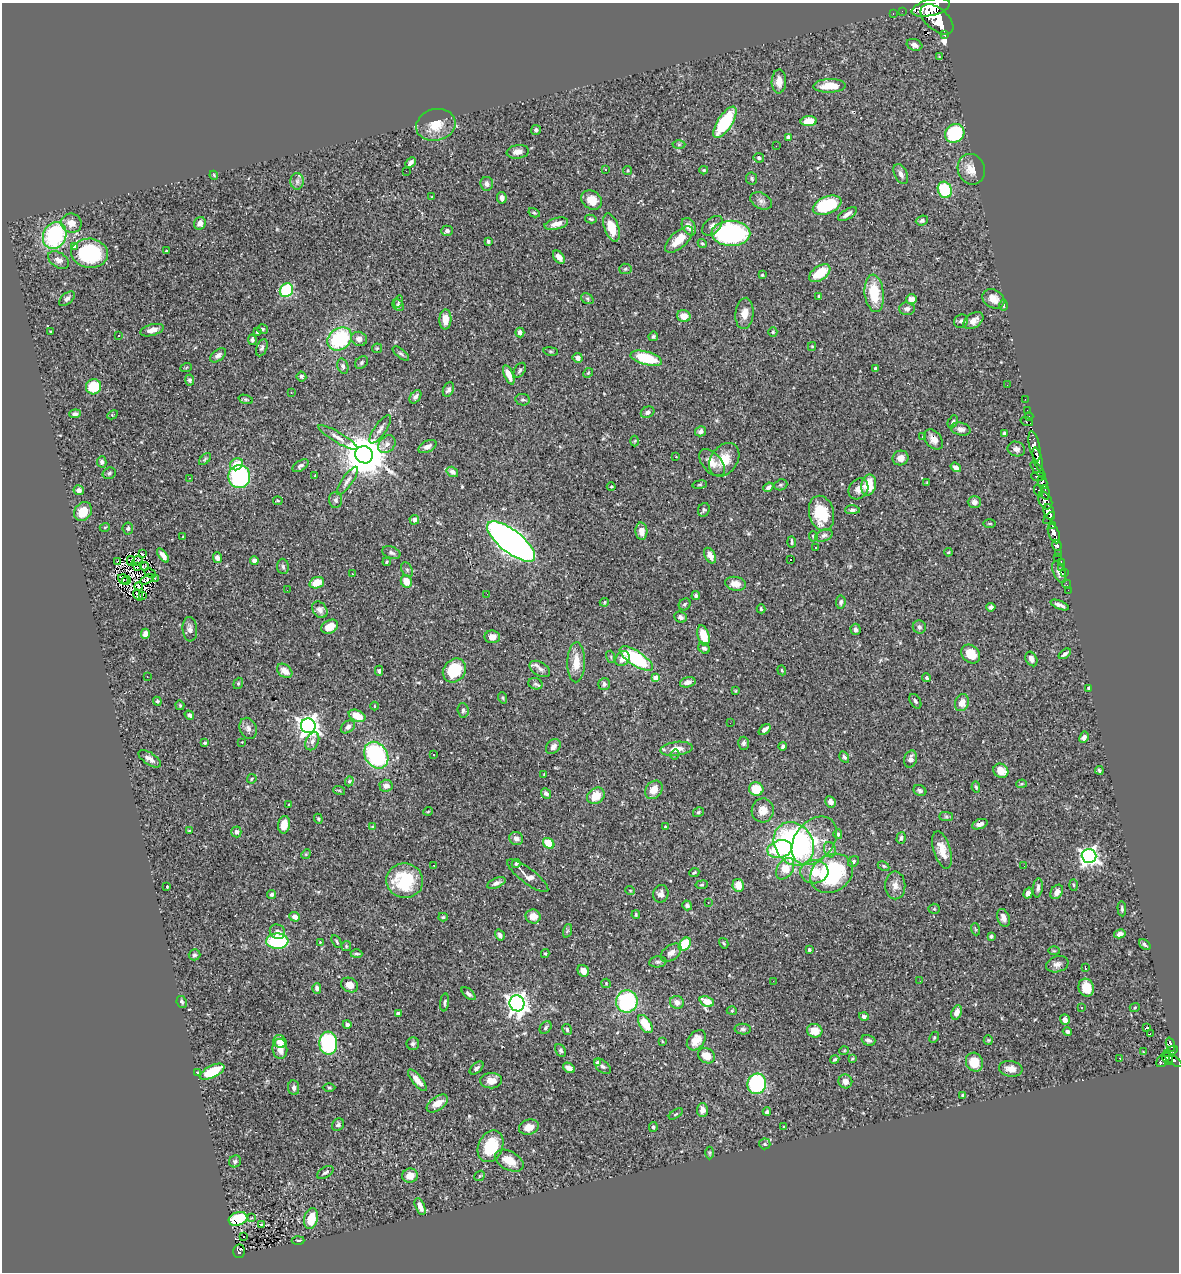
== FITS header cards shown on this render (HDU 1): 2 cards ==
NAXIS1  =                 1177
NAXIS2  =                 1270

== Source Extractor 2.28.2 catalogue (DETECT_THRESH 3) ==
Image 1177 x 1270 px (HDU 1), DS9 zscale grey, 1 PNG px = 1 image px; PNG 1181 x 1274 px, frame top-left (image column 1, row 1270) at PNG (2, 3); each listed source drawn as its Kron ellipse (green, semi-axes under 4 px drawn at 4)
Background 0.834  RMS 0.025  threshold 0.0739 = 3 sigma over >= 5 px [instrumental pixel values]
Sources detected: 474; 3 with non-positive FLUX_AUTO (blend fragments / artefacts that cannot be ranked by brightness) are neither listed nor drawn; the other 471 listed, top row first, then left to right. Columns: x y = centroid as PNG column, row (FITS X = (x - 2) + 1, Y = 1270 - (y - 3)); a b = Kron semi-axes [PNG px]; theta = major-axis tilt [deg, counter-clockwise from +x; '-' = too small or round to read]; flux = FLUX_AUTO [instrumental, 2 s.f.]
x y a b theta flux
931 7 20 8 14 5400
902 11 2 2 - 7
893 14 3 2 - 17
937 19 19 11 -40 5800
945 35 3 3 - 92
914 45 8 5 -19 7.3
939 57 4 4 - 1.5
779 82 12 7 89 14
829 86 16 7 2 29
809 121 8 5 4 31
725 122 18 7 57 99
436 125 20 16 15 32
536 130 5 5 - 4.2
955 133 10 9 - 110
788 137 4 4 - 5.4
679 144 6 4 1 2.9
776 146 2 2 - 18
518 152 11 7 7 11
759 158 5 4 - 3.5
410 163 6 4 43 5.9
971 169 15 13 -70 20
605 170 3 3 - 1.8
704 170 4 3 - 2
406 171 3 2 - 1.5
628 171 4 4 - 2
901 174 10 6 -65 7.5
214 175 4 3 - 1.9
752 178 6 5 - 3
297 181 8 6 90 5.8
487 184 7 6 - 7.3
945 190 8 7 - 79
432 197 3 2 - 1.3
502 198 6 5 - 6.9
592 200 11 9 -34 21
761 201 11 7 -28 6.9
827 205 15 8 22 100
534 213 6 4 -29 2.4
847 214 10 5 30 7.9
591 219 6 3 -13 2.2
922 220 6 4 23 3
71 223 10 9 - 17
200 223 6 5 - 11
556 224 12 5 14 13
712 226 12 7 42 7.9
689 227 9 6 -61 12
611 228 14 7 -71 35
447 231 6 5 - 4.7
731 233 19 12 -1 300
55 235 14 11 64 170
679 240 17 8 43 27
488 241 3 3 - 3.2
702 244 5 4 - 2.2
75 247 3 3 - 22
166 251 3 2 - 1.3
90 253 18 14 -7 140
559 257 7 5 -52 9.5
58 260 11 7 -32 9.8
625 269 6 5 - 2.8
820 273 12 7 35 39
762 275 3 3 - 1.6
286 290 7 6 - 94
874 293 19 9 -84 55
819 296 3 3 - 2.8
67 299 9 5 40 6.4
587 299 7 5 -31 2.9
912 299 5 5 - 11
993 299 11 9 -29 16
398 301 6 4 75 2.5
398 305 6 5 - 3.1
1004 305 6 3 -90 2
907 309 8 6 -3 5.8
744 313 15 9 84 16
684 316 7 6 - 19
445 319 10 6 88 19
961 321 7 6 - 5.4
973 321 11 7 34 14
263 329 5 5 - 2.8
152 330 12 5 15 13
51 332 3 3 - 1.8
257 332 4 4 - 1.8
520 332 5 4 - 7.3
773 332 4 4 - 2
118 336 3 3 - 3.2
653 336 5 4 - 3.1
340 339 13 10 37 140
359 339 8 7 - 9.1
252 340 5 4 - 3.9
812 346 4 4 - 1.7
262 348 9 5 68 4.2
377 348 5 4 - 2.2
551 351 7 3 -8 2.1
401 354 10 4 -38 3.5
218 355 9 5 38 5.7
578 358 5 5 - 8.3
646 358 16 6 -15 75
362 362 7 5 48 3.6
343 366 8 5 -73 4
186 368 6 3 21 1.7
875 368 4 3 - 3.7
520 370 8 5 60 3.3
588 373 5 4 - 2.2
509 375 10 4 -67 14
301 376 5 5 - 3.2
190 380 5 4 - 3.2
1007 385 3 2 - 1.4
94 387 8 7 - 41
448 390 7 5 64 5
291 393 2 2 - 1.2
415 397 7 5 54 5
246 399 7 3 -18 2.3
1025 399 2 2 - 9.6
523 400 7 5 -10 3.5
1027 410 2 2 - 9.6
647 412 7 5 29 5.2
75 414 6 4 5 4
112 415 5 3 - 1.5
1029 417 5 3 - 22
953 422 7 4 63 3.3
1027 422 6 3 -20 94
380 429 17 6 55 7.5
961 429 10 6 -13 7.7
701 431 5 5 - 5.9
1004 433 4 3 - 3
922 436 3 2 - 1.5
338 437 22 5 -31 11
934 439 11 8 -50 11
635 441 5 3 - 1.5
387 444 10 7 46 8.6
427 446 10 5 27 7.8
1034 446 15 5 -78 1600
1016 449 9 7 -19 5.9
364 455 9 8 - 6200
676 457 2 2 - 1.1
900 458 8 7 - 10
205 459 7 4 46 2.8
1038 459 12 4 -76 1300
724 460 18 13 55 29
102 462 5 4 - 4.9
712 462 16 9 -47 17
236 464 7 5 31 35
300 466 9 5 33 4.7
956 467 5 4 - 8.1
1038 470 10 4 -51 550
452 472 6 4 -34 6.6
109 473 7 5 19 3.3
315 476 3 2 - 1.1
1038 476 7 4 -1 620
239 477 11 11 - 170
190 478 2 2 - 1.1
347 481 17 5 55 7.2
1043 482 6 5 - 660
927 483 3 2 - 1.3
700 485 7 3 9 2
781 485 7 5 19 3.2
869 485 10 7 77 38
611 487 4 3 - 1.4
768 487 5 4 - 4.5
858 489 11 9 52 12
79 490 5 5 - 7.9
1038 490 6 3 -66 190
1046 493 7 3 -81 370
336 500 8 6 -88 4.3
1045 500 9 6 -62 1100
278 501 4 3 - 2
974 502 6 5 - 5.4
704 510 7 6 - 3.7
852 510 7 4 3 3.9
83 511 10 8 49 30
1049 512 8 5 -69 2300
821 513 18 12 -76 67
1049 518 7 4 47 1300
414 520 5 5 - 5.1
990 523 6 3 0 1.9
1053 525 4 3 - 460
105 527 5 3 - 1.4
128 528 6 5 - 4.1
641 531 8 6 -86 13
1054 534 10 5 -67 1500
824 535 9 5 22 4.5
813 536 5 4 - 2.5
183 537 3 2 - 1.1
511 541 29 11 -38 1300
792 542 6 2 -86 2.5
1057 545 6 4 -67 350
815 547 3 2 - 3.2
948 552 4 3 - 1.8
391 553 9 6 -20 4.5
1059 553 3 3 - 88
142 554 3 2 - 1.6
163 555 8 4 -53 8.3
710 556 8 5 -60 11
217 558 5 4 - 10
1058 558 3 2 - 6.7
790 559 3 3 - 4.2
117 561 2 2 - 1.3
131 561 5 2 - 0.41
137 561 6 2 40 1.1
254 561 4 4 - 8.8
387 562 4 3 - 2
1061 562 4 3 - 45
138 566 3 2 - 1.8
283 566 8 6 -85 3.9
145 567 4 3 - 1.5
1062 567 2 2 - 5.7
407 570 8 5 -63 3.5
1059 572 11 6 -68 9
1064 572 2 2 - 12
150 573 6 2 -27 1.5
352 574 3 3 - 15
123 579 5 2 - 2
147 579 8 3 29 0.62
155 579 3 2 - 0.82
126 580 5 2 - 0.35
406 581 6 5 - 26
317 583 7 5 20 27
735 584 10 7 -12 12
1066 584 5 2 - 13
139 586 4 3 - 3
287 590 3 2 - 3.2
1068 590 2 2 - 4.1
487 594 2 2 - 3.6
138 595 6 3 -52 0.71
143 595 2 2 - 230
696 596 4 4 - 3.1
604 602 5 4 - 2
841 602 7 5 83 4.1
685 604 6 5 - 3.4
1060 605 10 3 -22 6.7
991 607 5 4 - 4.1
761 609 4 3 - 2.4
320 610 9 7 -54 7.6
680 617 6 5 - 5.5
330 627 9 6 28 17
919 627 6 6 - 3.9
190 629 12 7 -86 7.8
855 629 6 5 - 4.6
145 634 5 4 - 8.7
704 636 11 5 -74 37
492 637 8 6 -1 12
704 648 6 5 - 4.8
971 654 10 8 -47 31
1065 654 7 4 36 5.2
611 657 6 3 -73 1.7
636 658 19 7 -33 130
622 659 8 6 53 12
1031 659 8 5 -62 6.8
576 662 20 9 89 25
540 669 11 7 -31 7
454 670 13 10 49 70
782 670 5 4 - 1.8
285 671 8 6 -40 18
379 671 5 3 - 2.6
147 676 2 2 - 0.9
655 678 4 4 - 27
927 678 4 4 - 3.2
688 682 8 5 16 6.9
238 683 6 4 70 2.3
535 684 7 5 -21 3.9
604 684 6 5 - 5
1089 688 3 3 - 2.3
735 691 3 2 - 1.6
503 698 6 3 -71 2.1
157 701 4 4 - 2.7
915 701 8 5 -58 3.7
962 703 9 6 67 14
180 705 5 4 - 2.1
374 706 4 3 - 1.2
463 710 7 5 -85 3.8
189 715 5 4 - 4.3
357 716 9 5 -25 31
730 723 2 2 - 2.4
308 726 7 7 - 1100
348 727 8 5 37 6.2
248 728 11 8 -68 7.1
765 730 7 4 38 7.7
1084 737 6 4 63 5.5
312 741 9 6 64 6.8
242 742 2 2 - 1.1
205 743 4 3 - 2.3
744 743 6 5 - 4.5
783 746 4 3 - 3.6
553 747 8 6 49 7.2
676 749 16 7 7 17
376 755 14 11 -56 190
433 755 3 2 - 1.9
675 755 5 3 - 2.8
844 757 6 4 -60 3
150 759 13 6 -34 9
910 759 9 6 73 8
1099 770 4 3 - 2.8
1001 771 8 6 -37 23
544 774 3 2 - 1.2
252 779 5 4 - 2.1
349 781 5 4 - 2.5
1021 784 5 4 - 2.2
386 786 6 6 - 9.2
976 787 5 3 - 2.1
756 789 7 7 - 37
339 790 6 3 -19 1.7
654 790 10 8 52 19
920 791 7 5 -28 4.4
546 794 6 4 -49 5
596 796 9 7 37 28
831 802 6 5 - 9.9
289 805 3 2 - 2
763 810 12 11 - 16
428 811 5 3 - 1.4
699 812 6 4 31 2.9
946 817 7 4 -1 2.6
318 819 5 4 - 2
980 824 8 4 21 6.5
284 825 9 6 79 16
372 827 4 3 - 1.5
665 827 3 2 - 2.1
189 831 3 3 - 1.8
236 832 5 5 - 5.2
838 834 5 4 - 4.9
516 838 7 6 - 8.6
901 838 6 4 74 3.9
814 841 27 19 51 64
549 843 6 5 - 37
794 844 23 19 -56 390
780 849 12 8 12 93
830 850 8 6 -72 5.1
942 850 19 8 -73 23
306 854 5 4 - 1.9
1089 856 7 7 - 730
853 861 6 5 - 3.2
516 863 4 4 - 4.5
434 865 3 2 - 2
884 866 6 4 -27 2.3
1024 866 2 2 - 1.1
785 869 12 7 57 32
694 872 5 3 - 2.3
814 872 14 11 2 33
832 873 22 18 33 180
528 876 25 7 -37 17
405 881 18 17 - 92
496 883 10 4 23 6
702 885 6 3 9 1.8
738 885 6 6 - 20
895 885 14 10 -90 12
1074 885 6 4 -88 1.9
167 887 3 2 - 1.6
1038 888 9 5 82 5.8
630 890 5 3 - 1.4
1057 892 8 6 56 8.8
1028 893 5 4 - 7.9
272 894 4 4 - 3.1
661 894 9 7 74 8.1
708 903 3 2 - 1.8
687 905 5 4 - 3.7
934 909 5 5 - 2.1
1122 909 8 4 -86 3.2
636 915 4 3 - 2.3
533 916 7 7 - 16
295 917 5 4 - 11
443 917 5 4 - 2
1003 918 9 6 -70 9.5
975 929 6 4 -71 1.9
567 931 7 4 71 2.9
277 932 8 7 - 9.5
1120 934 6 4 11 6.5
500 935 6 4 -57 4.8
991 936 4 4 - 3
277 941 11 7 -1 130
337 941 7 3 -60 1.9
320 942 4 3 - 1.2
724 943 5 4 - 1.9
685 944 7 5 53 51
1145 945 6 4 -40 3.1
346 946 5 4 - 2.1
809 950 3 3 - 2.8
1054 951 6 3 -2 1.7
545 953 4 4 - 1.9
671 953 11 7 37 8.4
356 954 6 3 -1 2.6
194 955 6 5 - 3.3
658 962 9 5 6 3.8
1057 964 11 8 15 8.9
1085 968 3 2 - 1.3
583 971 6 5 - 11
773 981 3 2 - 1.8
920 981 2 2 - 1.3
606 983 5 4 - 1.7
350 985 9 7 -25 15
317 988 5 4 - 6
1086 988 9 7 -73 24
469 994 8 4 -41 4.1
627 1001 11 10 - 150
707 1001 7 5 -23 23
182 1002 6 5 - 3.1
445 1002 9 4 83 3.4
677 1002 7 6 - 8.3
517 1003 8 7 - 1000
1082 1007 3 2 - 1.9
1135 1007 5 3 - 1.4
732 1011 5 3 - 1.7
957 1012 7 5 69 12
398 1013 3 3 - 6.5
864 1016 5 4 - 4.5
1065 1020 5 5 - 11
347 1024 4 4 - 4.9
645 1024 10 5 -57 36
1146 1027 3 3 - 130
545 1028 7 5 50 3.4
567 1029 6 4 -61 3.4
743 1029 8 5 -1 4.1
815 1031 8 6 -16 24
1067 1032 5 4 - 3.6
1150 1033 2 2 - 840
934 1037 6 4 64 2.5
696 1040 11 8 50 17
868 1040 7 5 -18 4.5
988 1040 5 4 - 1.8
662 1041 4 2 - 1.2
280 1042 7 6 - 16
328 1043 11 9 -85 160
413 1044 6 6 - 3.9
1170 1045 7 3 -73 220
280 1049 10 7 -84 18
561 1050 7 5 -57 3.2
844 1051 5 3 - 1.4
1143 1051 3 2 - 1
1170 1051 8 3 27 270
707 1056 9 7 -33 20
852 1058 4 3 - 2.1
1120 1058 2 2 - 1.5
1168 1058 7 5 -65 390
835 1059 4 3 - 2.7
1163 1060 9 5 51 340
1173 1060 11 4 -35 420
974 1062 9 8 - 37
597 1063 4 4 - 4.3
602 1066 10 5 -42 4.7
477 1068 8 4 42 4.4
569 1068 6 4 -33 9.4
1011 1069 12 8 -10 14
212 1072 13 6 27 54
197 1073 4 3 - 1.9
417 1080 13 5 -50 13
491 1081 11 7 2 16
845 1081 7 7 - 9.5
757 1084 10 9 - 170
329 1087 6 4 -1 2.2
294 1088 7 5 -83 5.5
962 1095 4 3 - 2.4
437 1103 12 6 36 20
702 1110 7 5 88 9.2
767 1112 4 3 - 2.9
676 1114 8 3 33 1.8
338 1125 7 5 52 3.7
784 1126 2 2 - 1
529 1127 10 7 18 16
653 1127 5 4 - 3.5
765 1144 5 5 - 3
491 1146 16 12 66 64
710 1153 6 4 90 2.4
235 1161 6 5 - 3.4
509 1161 15 9 -28 25
325 1172 9 5 32 4.4
410 1176 8 7 - 16
480 1176 6 4 42 2.1
420 1206 9 4 -68 12
252 1218 4 2 - 1.1
311 1218 11 7 76 36
238 1219 9 6 17 74
261 1224 3 2 - 1.1
244 1237 2 2 - 2.4
298 1240 6 3 1 1.8
239 1251 6 6 - 160
At the frame edge (FLAGS 8, measured only in part): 1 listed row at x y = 931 7
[3 non-positive-flux detections neither listed nor drawn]